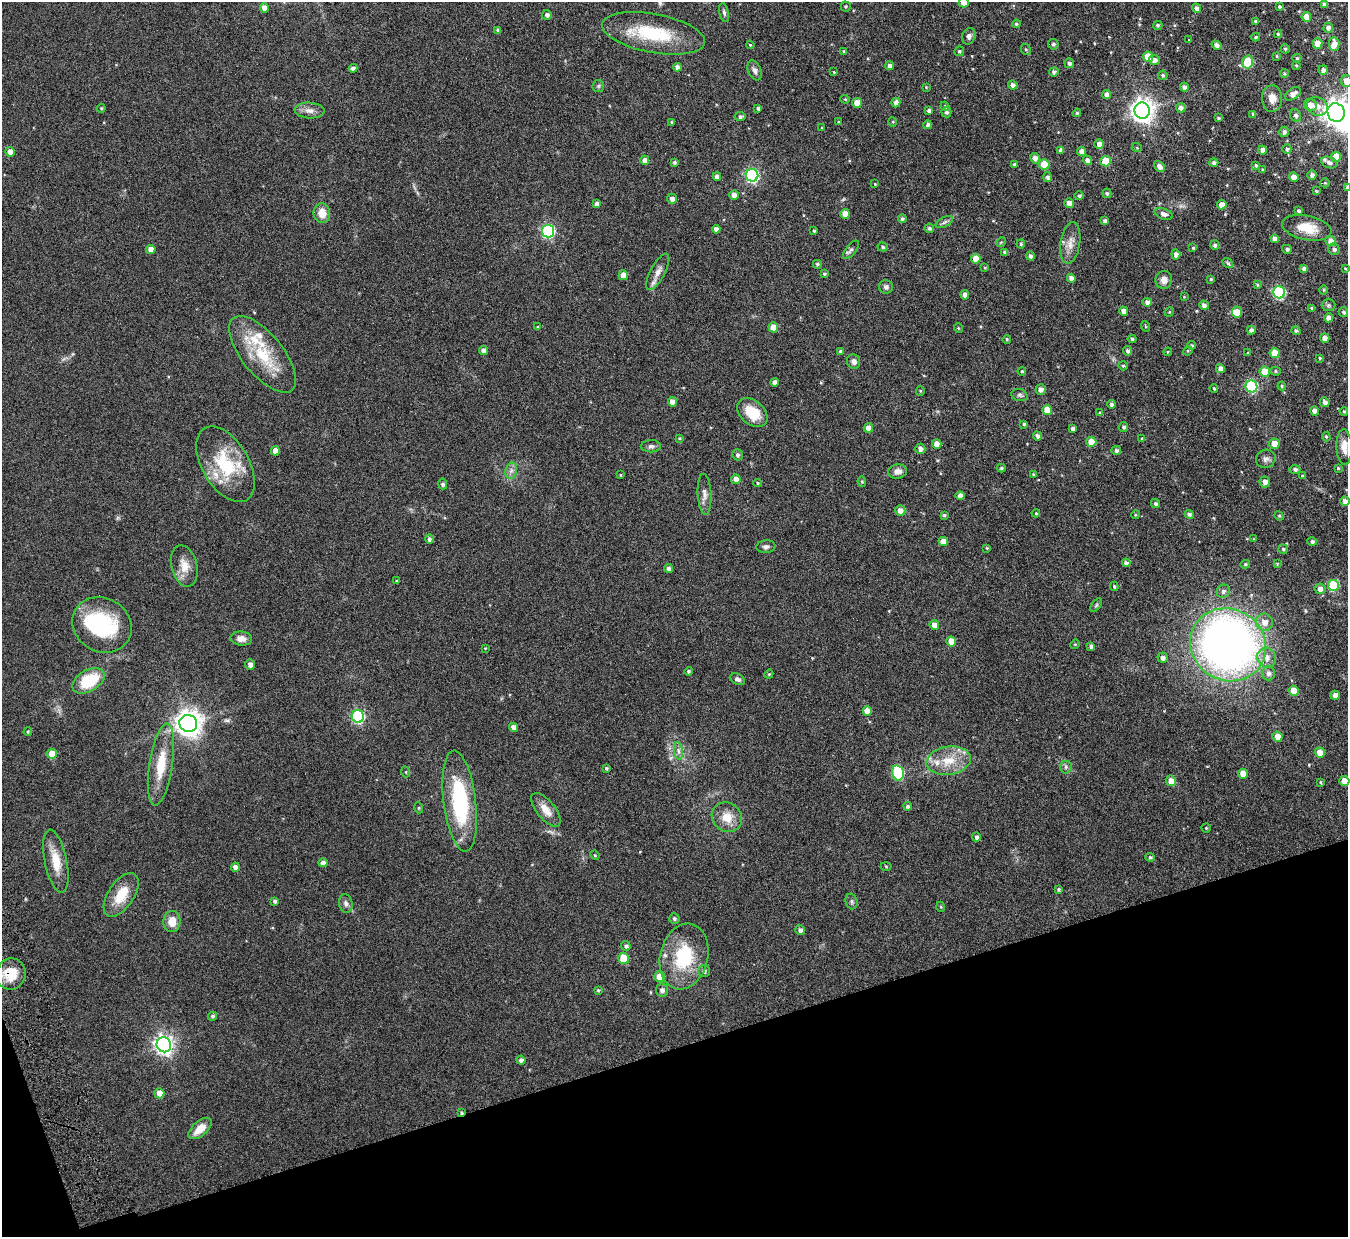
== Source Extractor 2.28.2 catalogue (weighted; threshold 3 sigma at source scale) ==
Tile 14 of 4 x 4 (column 2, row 4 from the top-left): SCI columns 1402-2747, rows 174-1408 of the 5494 x 5412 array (HDU 1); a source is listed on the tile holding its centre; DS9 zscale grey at full resolution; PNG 1350 x 1239 px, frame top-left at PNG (2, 2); each listed source drawn as its Kron ellipse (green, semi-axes under 4 px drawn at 4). Shown black and unused: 16% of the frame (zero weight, under 4 of 7 exposures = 3% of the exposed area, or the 3 px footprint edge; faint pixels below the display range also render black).
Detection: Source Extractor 2.28.2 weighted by HDU 2 'WHT'; one run over the whole footprint, this tile lists its part. Background 0.229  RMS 0.0072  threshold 0.0293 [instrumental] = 3 sigma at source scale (4.09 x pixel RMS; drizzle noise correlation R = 1.36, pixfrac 0.8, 0.05/0.05 arcsec/px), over >= 5 px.
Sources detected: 351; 1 inside a brighter object's white glare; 1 long thin detection or spike segment (spike, bleed or trail) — neither listed nor drawn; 8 inside a brighter listed object's ellipse — not listed separately; the other 341 listed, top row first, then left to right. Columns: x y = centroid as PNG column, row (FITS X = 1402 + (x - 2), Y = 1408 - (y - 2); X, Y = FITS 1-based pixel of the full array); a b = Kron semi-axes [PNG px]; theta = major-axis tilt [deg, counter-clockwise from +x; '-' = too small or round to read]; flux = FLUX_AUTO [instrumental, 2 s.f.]
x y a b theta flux
964 2 5 5 - 5.7
1324 4 4 3 - 1.1
846 6 5 5 - 0.89
1279 7 3 3 - 1
264 8 4 4 - 3.8
1196 8 4 4 - 2.4
724 13 10 4 -77 1.6
547 15 5 5 - 2
1306 17 5 5 - 7.9
1255 21 3 3 - 0.8
1016 24 4 4 - 1.1
1158 25 4 4 - 1
1328 28 5 4 - 2.6
498 30 4 3 - 1.7
653 33 52 19 -11 38
1278 34 4 4 - 0.85
969 36 8 6 66 2.4
1256 37 4 3 - 0.9
1189 40 3 2 - 0.37
1053 44 5 5 - 1.4
1317 44 5 5 - 6.2
1334 44 7 5 -85 4.8
750 45 4 3 - 0.62
1217 45 5 4 - 2.8
1026 49 6 4 -67 0.93
1285 49 4 4 - 0.91
844 51 4 3 - 0.9
959 51 5 4 - 1.1
1277 56 4 3 - 0.79
1148 57 5 5 - 9.5
1297 58 4 4 - 0.93
1154 60 5 5 - 3.2
1248 62 6 5 - 31
1069 63 5 4 - 1.9
1296 65 4 3 - 0.72
889 66 4 4 - 2.4
677 67 4 4 - 2.4
353 68 4 4 - 2.6
755 70 10 6 -67 2.4
1323 70 5 4 - 2.2
834 72 3 3 - 0.57
1054 72 4 4 - 1.6
1284 74 4 4 - 0.97
1163 75 5 4 - 1.1
1347 81 6 5 - 5.5
1013 85 5 4 - 2.5
598 86 6 5 - 1.1
926 87 3 3 - 0.49
1184 87 5 4 - 2.7
1107 94 4 4 - 3.1
1293 94 9 5 32 3.8
1272 98 13 10 -88 5.9
845 99 4 4 - 0.69
896 102 5 4 - 2.6
857 103 5 5 - 5.7
1310 105 6 6 - 4.1
945 106 4 4 - 0.76
1317 106 11 9 -21 4
101 108 4 4 - 0.73
758 108 4 4 - 1.2
1181 108 5 4 - 2.4
309 110 15 8 -3 4.3
1142 110 8 7 - 520
929 111 4 4 - 2.2
946 112 5 5 - 1.7
1077 113 4 3 - 0.64
1336 113 9 8 - 660
1253 114 4 3 - 1.5
1296 115 6 5 - 1.8
740 117 5 4 - 1.7
1218 118 3 3 - 0.97
672 122 3 3 - 0.77
839 122 4 4 - 0.57
893 122 5 3 - 0.53
928 125 4 4 - 1.6
822 128 3 3 - 0.64
1284 132 5 5 - 1.8
1099 144 5 4 - 2.8
1137 148 5 3 - 0.53
1287 149 4 4 - 1.1
1061 150 4 4 - 2.6
1262 150 4 4 - 3.5
1082 151 4 4 - 3.3
10 152 5 4 - 4.2
1336 157 5 5 - 11
1035 158 5 4 - 3.2
645 160 4 4 - 3.8
1087 160 5 4 - 2.6
1105 161 5 5 - 18
674 162 4 3 - 1.1
1329 162 8 5 -22 2.1
1214 163 4 4 - 1.8
1014 164 4 4 - 1
1044 164 5 5 - 14
1256 165 4 4 - 0.94
1159 166 6 4 -47 2.7
1262 170 4 3 - 0.97
752 175 6 6 - 110
1312 175 5 4 - 2.1
717 177 4 4 - 3.1
1048 177 5 4 - 1.8
1294 177 4 4 - 5.3
1325 183 5 4 - 0.67
875 184 4 2 - 0.56
1347 187 4 3 - 1.1
1316 191 4 3 - 0.72
1107 193 5 4 - 1.2
734 195 4 4 - 4.7
1079 196 5 4 - 1.4
672 199 5 5 - 3.2
1069 203 5 4 - 3.7
597 204 4 4 - 3.1
1222 205 5 4 - 5.5
1299 211 4 3 - 1.7
322 213 10 8 -82 7.9
845 214 5 4 - 5.7
1164 214 9 5 -20 3
902 219 4 4 - 1.3
1105 221 4 4 - 2.3
944 222 9 5 27 1.7
929 228 5 5 - 1.4
1307 228 25 12 -12 13
716 229 4 4 - 2.7
548 231 6 6 - 94
814 231 4 3 - 0.91
1275 239 4 4 - 3
1330 241 5 5 - 3.6
1001 242 5 4 - 0.66
1070 243 21 9 81 6.3
1021 244 4 4 - 0.9
1215 245 5 4 - 1.7
883 247 5 4 - 1.1
1193 248 4 4 - 0.85
151 249 5 4 - 4.8
1287 249 5 4 - 1.5
1334 249 6 5 - 1.9
851 250 11 5 51 1.6
1005 252 4 4 - 1.9
1176 254 5 4 - 2.3
1030 256 4 4 - 1.7
976 259 5 5 - 7.1
1228 263 6 4 -37 0.91
817 264 4 4 - 1.1
985 268 4 4 - 0.63
1345 268 3 3 - 0.68
1304 269 4 4 - 2.1
658 272 20 7 62 4.9
824 274 4 4 - 0.99
623 275 5 4 - 5.9
1071 278 4 4 - 3.7
1211 279 4 4 - 0.81
1164 280 9 8 - 4.2
1257 285 4 3 - 0.78
886 287 7 6 - 1.7
1323 290 5 3 - 0.77
1279 292 6 6 - 66
965 295 4 4 - 3.5
1184 297 4 4 - 0.56
1147 302 5 4 - 2.9
1204 305 5 4 - 2.4
1328 305 7 5 0 1.3
1312 308 4 3 - 1.3
1124 311 5 4 - 3.9
1169 312 5 4 - 0.66
1237 312 5 5 - 6.7
1343 312 5 4 - 1.6
1329 318 4 4 - 4.3
1145 326 5 3 - 0.53
538 327 4 3 - 0.59
773 327 5 4 - 7.3
958 328 5 3 - 0.6
1251 330 4 4 - 1.9
1296 331 4 4 - 1.3
1325 338 5 4 - 3.5
1007 339 4 3 - 0.85
1132 339 4 4 - 0.96
1192 345 4 3 - 0.85
483 350 4 4 - 2.8
840 351 4 3 - 1.1
1128 351 5 4 - 1.7
1188 351 5 4 - 0.74
1168 352 4 3 - 0.7
1248 353 3 3 - 0.53
1275 353 5 5 - 9.5
263 354 47 20 -51 32
1320 358 3 3 - 0.71
854 361 7 6 - 2.7
1123 366 5 4 - 0.82
1220 368 4 4 - 3.6
1022 371 4 4 - 0.93
1275 371 5 4 - 0.9
1265 372 5 5 - 12
775 382 4 4 - 2.2
1251 386 6 6 - 63
1282 386 4 4 - 0.75
1214 388 4 3 - 0.79
1041 389 5 5 - 2.7
920 391 5 4 - 0.75
1019 395 8 6 -16 1.6
672 402 4 4 - 4.7
1325 402 5 4 - 2.6
1111 404 4 4 - 1.4
1047 410 5 5 - 10
1314 411 4 4 - 4.1
1344 411 4 3 - 0.82
752 412 17 11 -40 16
1099 413 4 2 - 0.54
1024 424 4 3 - 1
1124 427 5 4 - 1.4
868 428 4 4 - 5
1073 428 4 3 - 1.7
1037 436 5 4 - 1.8
1326 437 5 4 - 0.8
679 438 4 3 - 0.73
1142 439 4 3 - 1.1
1091 442 5 5 - 7.9
937 444 5 4 - 5.7
1274 444 5 5 - 7.9
651 446 10 6 0 1.9
1344 447 18 8 -88 6.7
920 449 5 5 - 2.7
275 451 4 4 - 5.3
1116 451 4 4 - 1.8
738 455 5 5 - 1.3
1266 459 10 9 - 2.7
225 464 42 23 -60 38
1001 468 4 4 - 0.91
1338 468 4 4 - 0.71
1295 469 5 4 - 1.7
511 471 8 6 78 2.5
897 471 9 7 10 3.3
620 475 3 3 - 0.55
1034 475 3 3 - 0.8
1302 476 4 3 - 0.88
736 479 5 4 - 3.8
862 481 5 4 - 0.94
1265 482 5 5 - 3.5
758 483 4 4 - 0.75
443 484 5 4 - 1.5
705 494 20 7 -87 4.1
960 496 4 4 - 3.5
1345 501 5 4 - 2.7
1155 504 5 4 - 1.4
900 511 5 5 - 3.6
1036 513 4 3 - 0.67
1189 514 5 3 - 1.4
944 515 4 4 - 0.95
1135 515 4 3 - 0.63
1279 516 5 4 - 0.77
429 539 5 4 - 1.7
1254 539 3 3 - 0.51
943 541 5 4 - 4.8
1312 541 4 4 - 1.4
766 547 9 6 4 2.2
987 548 4 4 - 0.65
1283 549 5 4 - 0.97
1126 563 4 4 - 1.9
1245 564 5 4 - 0.87
1277 564 4 4 - 0.7
184 566 21 13 -75 8.8
668 568 4 4 - 1.9
397 581 3 3 - 0.81
1333 585 5 5 - 36
1114 586 4 3 - 0.91
1320 589 5 5 - 3
1223 591 7 6 - 1.9
1096 605 8 4 53 1.1
1264 622 8 8 - 5.5
102 625 30 27 -31 56
934 625 5 4 - 5.7
241 639 11 7 -7 4.7
951 641 5 5 - 8.8
1075 644 5 4 - 0.58
1228 645 39 35 -30 460
1091 647 4 4 - 1.5
485 648 3 3 - 0.43
1163 658 5 5 - 2.5
1267 658 10 9 - 5.6
250 664 5 5 - 2.7
688 671 4 4 - 1.1
1268 673 7 6 - 2.5
769 674 4 3 - 0.59
737 679 8 5 -25 1.9
88 681 17 10 29 29
1293 691 5 5 - 9.1
1335 695 4 4 - 3.5
867 711 5 4 - 5.7
358 716 6 6 - 83
188 723 9 8 - 670
514 727 5 4 - 3.6
28 732 4 3 - 0.82
1278 737 5 5 - 6.1
678 751 9 4 -81 2.1
1320 753 5 5 - 8.1
52 754 5 5 - 11
949 761 22 14 9 15
161 765 41 11 81 20
1066 767 6 6 - 1.6
606 768 3 3 - 0.95
406 772 5 3 - 0.58
898 773 8 6 -76 55
1243 774 5 5 - 6.8
1171 781 5 5 - 5.3
1344 781 5 5 - 8.1
1320 782 3 3 - 0.64
460 801 51 16 -83 59
908 806 4 4 - 1.5
419 808 5 3 - 0.63
546 810 20 9 -50 7.3
727 817 16 14 -38 9.8
1206 828 5 4 - 0.76
976 837 4 4 - 2
595 855 5 4 - 0.7
1150 857 5 4 - 1.2
56 861 32 11 -78 13
323 863 4 4 - 3.1
886 866 5 3 - 0.65
235 867 4 4 - 3.2
1058 889 4 4 - 1
121 895 25 13 57 15
275 901 4 3 - 1.4
852 901 8 6 -73 1.5
346 903 9 6 -76 2.3
941 907 5 3 - 0.66
674 918 5 5 - 1.4
172 922 10 8 86 7.8
800 930 5 4 - 2.1
626 946 5 4 - 1.4
684 957 33 24 76 39
624 958 5 5 - 16
704 971 6 6 - 1.9
11 974 16 14 72 15
660 977 5 5 - 8.4
598 990 3 3 - 0.71
662 990 6 6 - 2
213 1016 4 4 - 1.3
164 1045 7 7 - 300
521 1060 4 4 - 2
159 1093 5 5 - 5.1
462 1112 3 3 - 0.95
200 1129 14 7 40 8.3
Overlapping masked pixels (flux is a lower limit): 2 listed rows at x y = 11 974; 462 1112
Isophote crosses this tile's border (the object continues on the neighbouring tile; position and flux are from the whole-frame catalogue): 5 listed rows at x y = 964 2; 1347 81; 1336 113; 1347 187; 1344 781